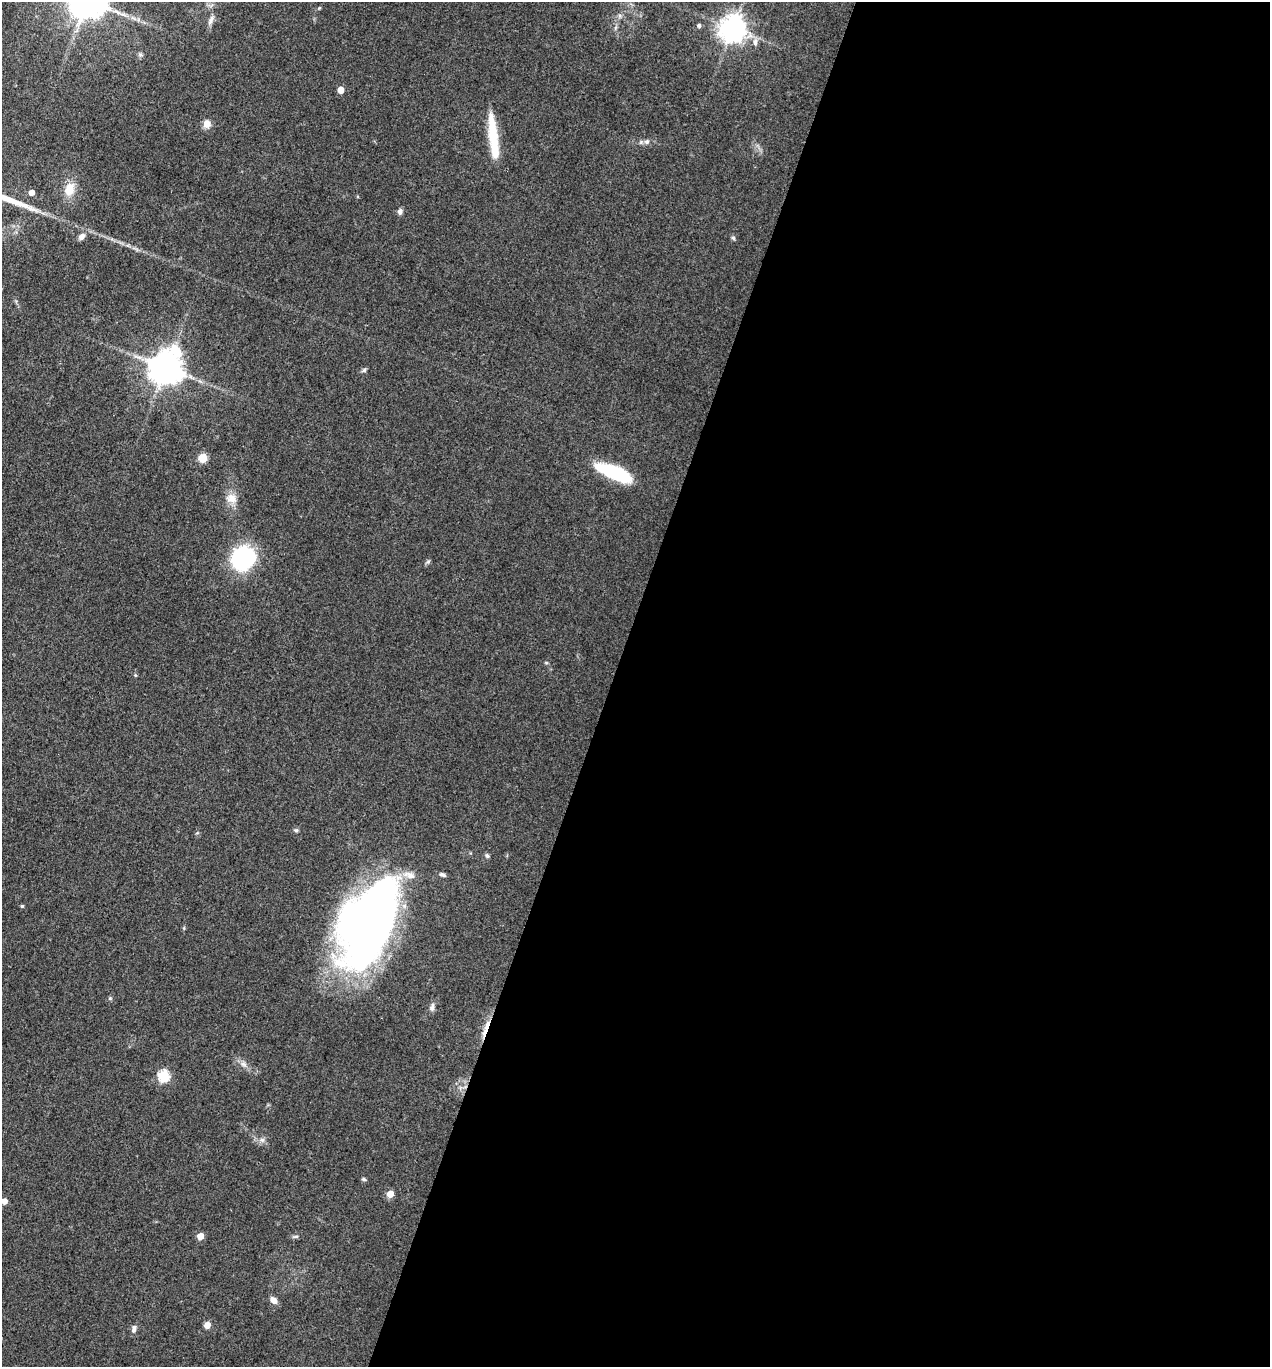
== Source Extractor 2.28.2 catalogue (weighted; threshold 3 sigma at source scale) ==
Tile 12 of 4 x 4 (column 4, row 3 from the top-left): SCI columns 4071-5338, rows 1366-2730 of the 5474 x 5460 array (HDU 1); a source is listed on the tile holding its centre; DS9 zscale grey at full resolution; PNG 1272 x 1369 px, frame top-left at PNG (2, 2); no overlay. Shown black and unused: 52% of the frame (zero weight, under 3 of 4 exposures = <1% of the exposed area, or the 3 px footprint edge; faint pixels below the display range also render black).
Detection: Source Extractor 2.28.2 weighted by HDU 2 'WHT'; one run over the whole footprint, this tile lists its part. Background 0.0922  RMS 0.0059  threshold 0.0264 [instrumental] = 3 sigma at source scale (4.5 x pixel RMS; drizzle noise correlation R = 1.50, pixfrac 1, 0.05/0.05 arcsec/px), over >= 5 px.
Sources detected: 47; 2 inside a brighter object's white glare — not listed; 2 inside a brighter listed object's ellipse — not listed separately; the other 43 listed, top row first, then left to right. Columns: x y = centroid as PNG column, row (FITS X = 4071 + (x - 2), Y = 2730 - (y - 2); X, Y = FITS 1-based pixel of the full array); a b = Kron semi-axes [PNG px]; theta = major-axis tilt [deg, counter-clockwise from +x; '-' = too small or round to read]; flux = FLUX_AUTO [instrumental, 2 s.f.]
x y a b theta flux
620 16 7 4 90 1.2
211 20 16 5 63 2.7
699 26 5 5 - 1.4
733 29 8 8 - 660
755 42 11 6 -89 2.6
140 54 7 4 -19 1
341 90 5 4 - 7.4
207 124 9 8 - 4.5
492 126 36 11 -84 15
647 142 7 7 - 1.9
69 189 16 11 72 9.5
31 193 4 4 - 5
400 212 7 6 - 2.2
82 237 9 7 46 2.9
733 238 6 5 - 1
166 368 10 9 - 1300
364 370 6 5 - 1.2
203 458 5 5 - 22
614 473 38 12 -23 42
231 498 15 13 -20 6.4
242 558 26 25 - 54
428 562 6 5 - 1
546 663 6 3 18 0.63
296 830 7 5 -23 1.2
197 833 5 3 - 0.6
487 856 7 5 -40 1.2
442 875 10 4 -23 1.5
22 906 4 4 - 0.79
369 924 87 45 66 410
110 998 5 5 - 0.84
432 1007 11 6 81 2.1
487 1026 17 6 70 5.3
243 1064 9 6 -17 2.4
163 1076 6 6 - 51
262 1140 7 7 - 1.9
363 1179 6 4 -17 1
390 1194 5 5 - 9.2
4 1201 5 5 - 4.3
200 1236 5 5 - 8.4
296 1236 8 4 1 1.1
273 1300 9 6 -43 3.9
207 1325 7 6 - 3.8
134 1329 11 6 76 2.2
Overlapping masked pixels (flux is a lower limit): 1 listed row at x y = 487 1026